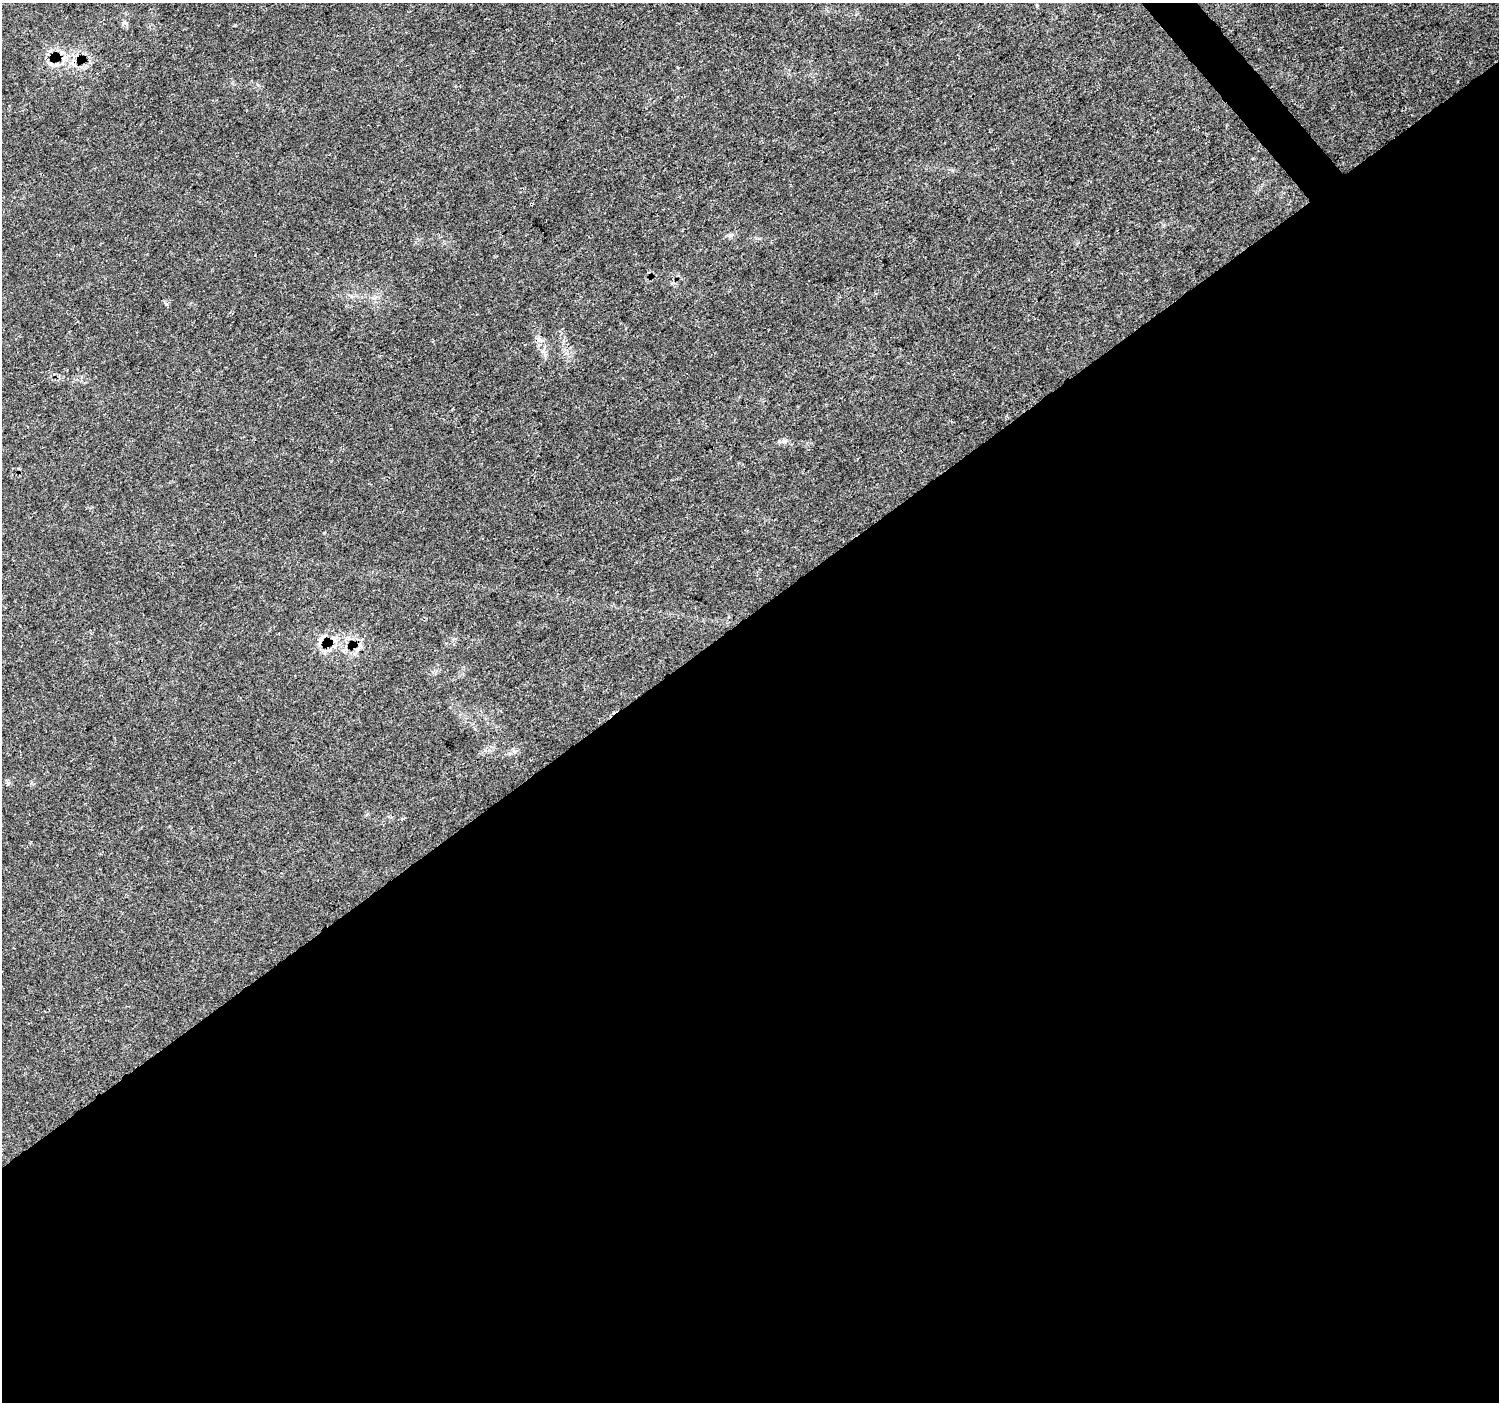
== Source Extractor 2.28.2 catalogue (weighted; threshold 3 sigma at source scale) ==
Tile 15 of 4 x 4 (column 3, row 4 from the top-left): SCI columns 3000-4496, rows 205-1604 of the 5995 x 5943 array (HDU 1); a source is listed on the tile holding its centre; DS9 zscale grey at full resolution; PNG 1501 x 1404 px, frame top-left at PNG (2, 3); no overlay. Shown black and unused: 57% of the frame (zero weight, under 3 of 4 exposures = <1% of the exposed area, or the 3 px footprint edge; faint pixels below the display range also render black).
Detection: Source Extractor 2.28.2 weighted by HDU 2 'WHT'; one run over the whole footprint, this tile lists its part. Background 0.0245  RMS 0.0021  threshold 0.0096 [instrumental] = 3 sigma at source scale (4.5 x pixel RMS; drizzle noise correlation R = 1.50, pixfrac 1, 0.0396/0.0396 arcsec/px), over >= 5 px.
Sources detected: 4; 2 cosmic-ray / hot-pixel residue — not listed; the other 2 listed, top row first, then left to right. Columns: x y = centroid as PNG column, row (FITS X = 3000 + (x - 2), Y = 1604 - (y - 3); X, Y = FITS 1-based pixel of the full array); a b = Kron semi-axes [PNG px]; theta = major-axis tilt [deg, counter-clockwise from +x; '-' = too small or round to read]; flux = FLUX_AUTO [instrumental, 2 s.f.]
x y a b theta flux
539 339 7 4 -19 0.57
784 441 10 6 7 0.76